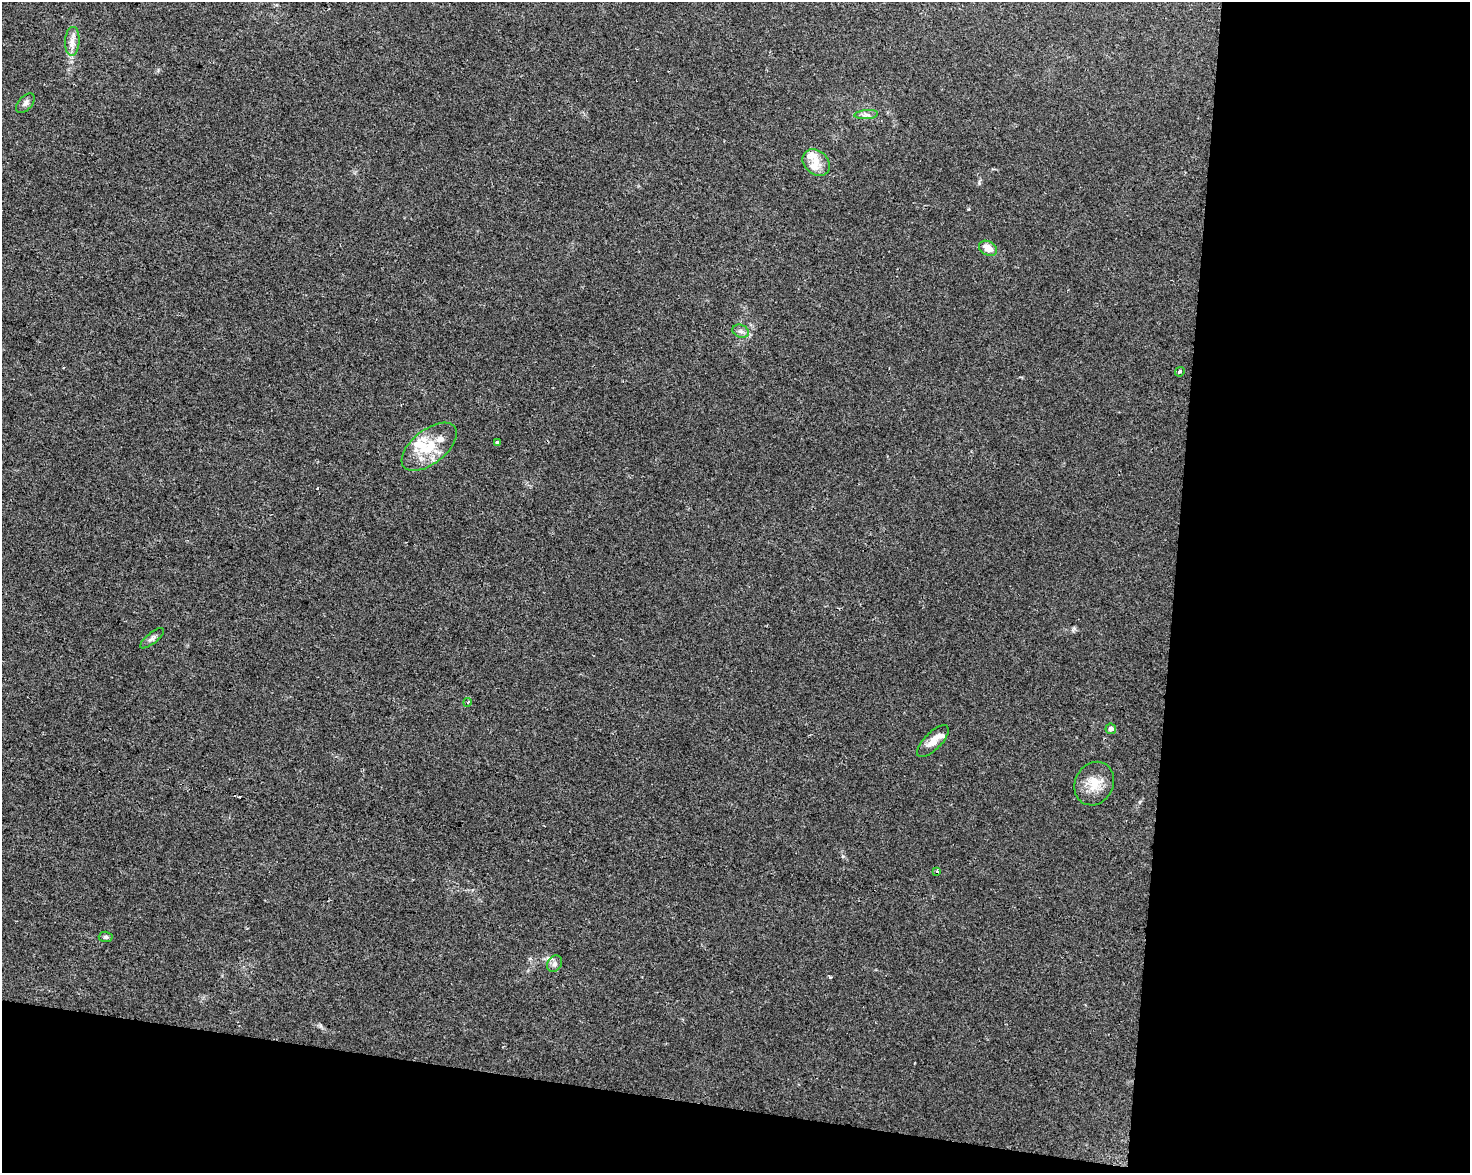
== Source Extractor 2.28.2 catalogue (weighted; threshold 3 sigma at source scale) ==
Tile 12 of 3 x 4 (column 3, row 4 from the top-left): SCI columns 3221-4688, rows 1-1171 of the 4915 x 4692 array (HDU 1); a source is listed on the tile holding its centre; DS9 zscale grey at full resolution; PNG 1472 x 1175 px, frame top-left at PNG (2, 2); each listed source drawn as its Kron ellipse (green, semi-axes under 4 px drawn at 4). Shown black and unused: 26% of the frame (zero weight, under 2 of 3 exposures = <1% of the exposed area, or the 3 px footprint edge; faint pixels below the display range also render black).
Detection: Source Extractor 2.28.2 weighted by HDU 2 'WHT'; one run over the whole footprint, this tile lists its part. Background 0.0211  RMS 0.0045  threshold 0.0201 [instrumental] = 3 sigma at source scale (4.5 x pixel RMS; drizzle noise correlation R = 1.50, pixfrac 1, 0.0396/0.0396 arcsec/px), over >= 5 px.
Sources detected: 23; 1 cosmic-ray / hot-pixel residue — neither listed nor drawn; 5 inside a brighter listed object's ellipse — not listed separately; the other 17 listed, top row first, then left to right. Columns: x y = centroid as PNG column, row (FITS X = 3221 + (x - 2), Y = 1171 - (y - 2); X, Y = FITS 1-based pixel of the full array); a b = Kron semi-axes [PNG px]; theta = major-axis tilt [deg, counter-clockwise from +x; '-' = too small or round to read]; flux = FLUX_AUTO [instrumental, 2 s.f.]
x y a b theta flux
72 41 14 7 86 3
25 103 12 7 47 1.6
866 115 12 4 4 1.6
816 162 15 11 -42 5
988 248 10 7 -29 4.3
741 331 8 6 -20 1.5
1180 372 5 3 - 0.86
497 443 4 3 - 1.2
429 447 32 17 38 15
152 638 14 5 39 1.6
468 702 4 3 - 0.56
1111 729 5 5 - 1.7
933 741 21 8 45 4.5
1094 784 22 19 61 8.5
937 871 4 3 - 0.8
106 937 7 5 -2 0.96
555 964 9 7 53 1.6
Unlisted compact peaks at least as high as the median listed source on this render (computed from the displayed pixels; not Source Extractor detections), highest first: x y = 830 977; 843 856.